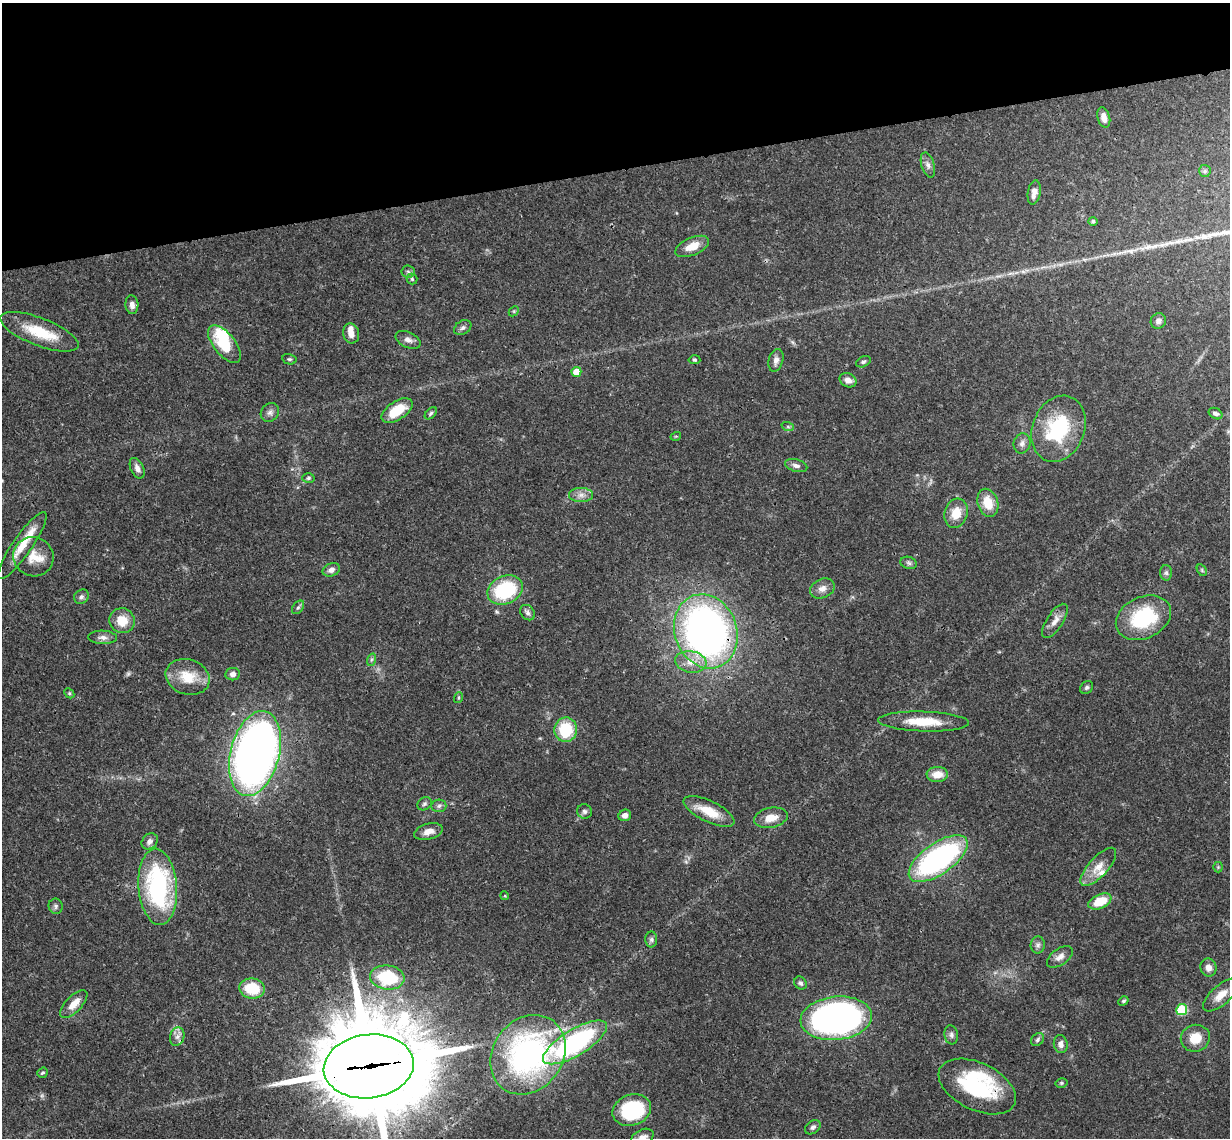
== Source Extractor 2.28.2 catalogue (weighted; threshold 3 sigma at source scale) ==
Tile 3 of 4 x 4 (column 3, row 1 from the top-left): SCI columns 2515-3742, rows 3676-4811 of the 5027 x 4964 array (HDU 1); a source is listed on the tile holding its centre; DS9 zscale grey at full resolution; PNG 1232 x 1140 px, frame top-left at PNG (2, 3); each listed source drawn as its Kron ellipse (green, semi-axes under 4 px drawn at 4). Shown black and unused: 15% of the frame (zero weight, under 3 of 4 exposures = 6% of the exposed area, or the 3 px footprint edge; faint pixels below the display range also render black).
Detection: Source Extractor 2.28.2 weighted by HDU 2 'WHT'; one run over the whole footprint, this tile lists its part. Background 0.0431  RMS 0.0028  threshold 0.0128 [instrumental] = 3 sigma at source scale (4.5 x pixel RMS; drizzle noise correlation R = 1.50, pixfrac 1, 0.05/0.05 arcsec/px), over >= 5 px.
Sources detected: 114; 1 too faint to see at this stretch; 3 inside a brighter object's white glare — neither listed nor drawn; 6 inside a brighter listed object's ellipse — not listed separately; the other 104 listed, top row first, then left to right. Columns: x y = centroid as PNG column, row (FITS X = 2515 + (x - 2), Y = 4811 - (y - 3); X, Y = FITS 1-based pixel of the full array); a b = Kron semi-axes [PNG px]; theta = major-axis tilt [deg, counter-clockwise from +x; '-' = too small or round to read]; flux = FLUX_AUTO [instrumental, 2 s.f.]
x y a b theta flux
1104 117 10 6 -74 2.2
928 165 13 6 -74 1.2
1205 171 6 6 - 0.58
1034 192 12 6 80 2.1
1093 221 4 4 - 0.58
692 246 18 8 23 4.4
408 272 6 6 - 0.65
412 279 5 5 - 0.46
132 305 9 6 -84 1.4
514 311 6 4 44 0.39
1158 321 8 7 - 1.2
463 327 9 6 33 0.89
39 332 41 14 -21 11
351 333 10 8 -77 2
408 340 13 7 -26 1.5
224 344 22 10 -51 11
289 359 7 5 -13 0.52
694 360 6 4 -4 0.45
776 360 11 7 74 1.5
863 362 8 5 27 0.59
576 372 5 5 - 5.1
848 380 9 6 -24 1.8
397 411 17 9 33 7.5
270 412 10 8 48 1.2
431 413 7 4 45 0.54
1216 413 7 5 -31 1
788 427 6 4 -19 0.41
1059 429 34 26 69 21
676 436 5 3 - 0.26
1022 443 10 8 75 1.4
796 466 11 6 -16 1.2
137 468 11 6 -64 1.5
308 478 6 5 - 0.5
581 495 12 7 0 1.8
988 503 14 10 -73 5.6
956 513 15 11 73 4.7
22 545 40 9 55 6.4
33 557 20 19 - 5.2
909 563 8 6 -17 0.76
331 570 9 6 23 1.5
1202 570 6 4 -60 0.4
1166 573 7 6 - 0.71
822 588 13 9 25 1.9
505 590 18 14 23 21
81 597 8 6 42 0.87
298 607 7 5 53 0.63
528 613 8 6 -47 0.95
1143 618 29 20 25 20
122 621 13 12 - 5.4
1055 621 20 8 57 2.4
706 631 38 31 -70 150
103 637 14 6 -3 1.5
371 660 6 4 71 0.5
691 662 16 10 -9 3.7
233 674 7 6 - 1.3
188 677 22 17 -18 7.4
1087 687 7 5 44 0.62
69 693 6 4 -45 0.42
458 698 5 3 - 0.3
924 721 45 10 -2 8.2
566 730 12 11 - 12
255 753 43 24 76 240
937 774 10 7 2 3.7
424 804 8 6 32 0.69
439 806 7 6 - 0.79
584 811 7 7 - 0.81
709 811 28 10 -26 6.3
625 815 6 5 - 1.5
771 818 17 10 12 3.8
428 832 14 8 14 2.4
150 841 9 7 45 1.2
938 859 34 15 35 59
1098 867 24 9 47 4
1218 867 5 5 - 0.38
158 887 38 19 -85 41
505 896 4 3 - 0.27
1100 901 12 7 24 7
56 906 7 7 - 0.73
651 939 8 6 88 0.79
1038 945 8 7 - 0.92
1060 957 15 8 36 1.9
1208 968 9 8 - 1.8
387 977 17 12 -6 16
800 983 7 5 -52 0.79
252 988 13 10 -7 10
1221 995 22 9 42 3.8
1123 1001 5 4 - 0.5
74 1004 17 8 46 3.5
1182 1009 5 5 - 19
836 1018 36 21 6 130
951 1035 9 6 -81 0.9
177 1037 9 7 73 1.5
1195 1038 15 13 19 5
1037 1040 7 5 48 0.66
575 1042 36 13 31 52
1061 1044 9 7 -82 1.4
528 1055 42 35 53 77
369 1066 45 32 7 5100
42 1073 5 4 - 0.47
1061 1083 6 4 14 0.46
977 1086 41 23 -26 25
632 1110 20 15 20 21
813 1127 8 6 39 0.8
642 1138 12 8 30 2.2
Overlapping masked pixels (flux is a lower limit): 5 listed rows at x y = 706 631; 938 859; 158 887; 369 1066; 977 1086
Isophote crosses this tile's border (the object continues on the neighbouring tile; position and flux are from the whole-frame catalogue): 2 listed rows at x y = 369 1066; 642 1138